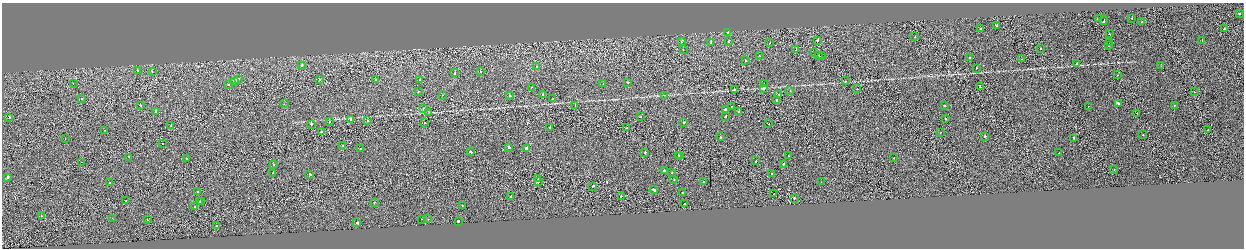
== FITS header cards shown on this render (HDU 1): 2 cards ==
NAXIS1  =                 2484
NAXIS2  =                  492

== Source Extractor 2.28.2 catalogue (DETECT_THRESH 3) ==
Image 2484 x 492 px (HDU 1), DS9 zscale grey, zoomed out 1/2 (1 PNG px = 2 x 2 image px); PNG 1246 x 250 px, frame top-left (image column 1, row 491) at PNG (2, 3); each listed source drawn as its Kron ellipse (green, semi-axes under 4 px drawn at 4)
Background -4.98e-04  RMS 0.063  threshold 0.189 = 3 sigma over >= 5 px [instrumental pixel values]
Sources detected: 165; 8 cannot appear on this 1/2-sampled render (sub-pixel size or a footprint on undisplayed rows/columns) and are neither listed nor drawn; the other 157 listed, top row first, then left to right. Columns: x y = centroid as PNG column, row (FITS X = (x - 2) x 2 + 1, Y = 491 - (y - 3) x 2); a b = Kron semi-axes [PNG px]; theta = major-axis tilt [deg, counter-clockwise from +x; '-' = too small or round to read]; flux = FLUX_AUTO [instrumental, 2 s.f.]
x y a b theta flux
1239 13 2 2 - 330
1098 18 2 2 - 93
1132 18 2 2 - 41
1104 20 5 1 - 170
1142 22 2 2 - 45
997 26 2 2 - 450
1225 28 2 2 - 44
980 29 2 2 - 37
728 33 4 2 - 110
1109 34 2 2 - 46
915 37 2 1 - 37
818 40 2 1 - 40
729 41 2 2 - 75
1202 41 2 1 - 48
682 42 2 2 - 27
711 43 2 2 - 55
770 43 2 1 - 48
1109 43 2 1 - 21
1109 46 2 2 - 24
683 49 2 2 - 20
1041 49 2 2 - 64
796 50 2 1 - 82
814 52 2 1 - 33
759 56 2 2 - 51
819 56 2 2 - 40
821 56 2 1 - 61
969 57 2 2 - 39
1021 59 2 2 - 42
745 60 2 2 - 35
1077 63 2 2 - 170
302 65 2 2 - 75
537 66 2 2 - 63
1161 66 2 2 - 36
976 68 2 2 - 22
137 71 2 2 - 45
152 71 2 2 - 25
480 71 2 2 - 32
455 73 3 2 - 130
1118 75 2 1 - 39
238 79 2 2 - 57
319 79 2 1 - 37
420 79 2 2 - 66
375 80 2 2 - 26
235 81 4 2 - 330
845 81 2 1 - 51
628 83 2 2 - 54
764 83 2 1 - 24
73 84 2 2 - 18
228 84 2 2 - 72
603 84 2 2 - 51
531 87 2 2 - 68
980 87 2 2 - 91
764 88 2 2 - 71
734 89 2 2 - 52
857 89 2 1 - 15
419 91 2 2 - 26
790 91 2 1 - 32
1194 92 2 1 - 24
543 94 2 2 - 39
443 95 2 1 - 25
510 95 2 2 - 79
664 95 3 2 - 4.9
779 95 2 2 - 44
81 99 2 2 - 49
553 99 2 2 - 28
776 100 2 2 - 140
1118 103 4 2 - 210
284 104 2 1 - 9.8
140 105 2 2 - 51
1175 105 2 2 - 39
575 106 2 1 - 160
731 106 2 1 - 37
945 106 2 1 - 30
1088 106 2 1 - 17
424 109 2 2 - 63
725 110 2 2 - 180
156 111 2 2 - 110
429 112 3 2 - 5.4
739 112 2 2 - 130
1137 113 2 1 - 66
725 116 2 2 - 100
9 117 2 2 - 98
641 117 2 2 - 69
351 119 2 2 - 62
946 119 2 2 - 53
367 120 2 2 - 21
329 122 2 2 - 23
424 123 2 1 - 21
683 123 2 2 - 80
311 124 2 1 - 390
769 124 2 1 - 61
171 125 2 1 - 45
550 127 2 2 - 150
627 128 2 1 - 69
1208 129 2 1 - 20
105 130 2 2 - 21
321 132 2 2 - 140
940 133 2 2 - 24
1143 135 2 2 - 30
985 136 2 2 - 610
720 137 2 2 - 39
65 138 2 2 - 21
1074 138 2 2 - 150
162 143 2 1 - 25
343 146 2 2 - 82
508 147 2 2 - 420
361 149 2 2 - 48
527 149 4 2 - 180
471 152 3 2 - 92
645 152 2 2 - 260
1059 152 2 2 - 31
678 155 2 2 - 86
680 156 3 2 - 130
788 156 2 2 - 16
128 157 2 2 - 80
894 158 2 2 - 67
186 159 2 2 - 47
756 161 2 2 - 50
82 162 2 1 - 24
274 164 2 2 - 17
783 164 2 2 - 91
664 170 2 2 - 73
1114 170 2 2 - 49
273 173 2 2 - 270
671 173 2 2 - 58
310 174 3 2 - 74
771 174 2 2 - 44
7 177 2 2 - 900
538 178 2 2 - 69
674 180 2 2 - 29
538 182 4 2 - 160
703 182 2 2 - 35
821 182 2 2 - 25
110 183 2 1 - 15
593 186 3 2 - 94
654 190 4 2 - 450
197 192 2 2 - 52
682 192 2 2 - 39
774 194 2 1 - 26
511 196 2 2 - 41
621 196 2 1 - 48
794 198 2 2 - 210
126 201 2 2 - 23
200 201 2 2 - 75
201 201 2 2 - 74
374 202 2 1 - 21
685 203 2 2 - 27
195 206 2 2 - 43
462 206 2 2 - 28
41 216 2 2 - 17
112 218 2 1 - 21
421 219 2 1 - 19
428 219 2 2 - 39
147 220 2 2 - 31
458 221 2 2 - 460
357 222 3 2 - 120
217 226 2 1 - 74
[8 sub-pixel or undisplayed-footprint detections neither listed nor drawn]